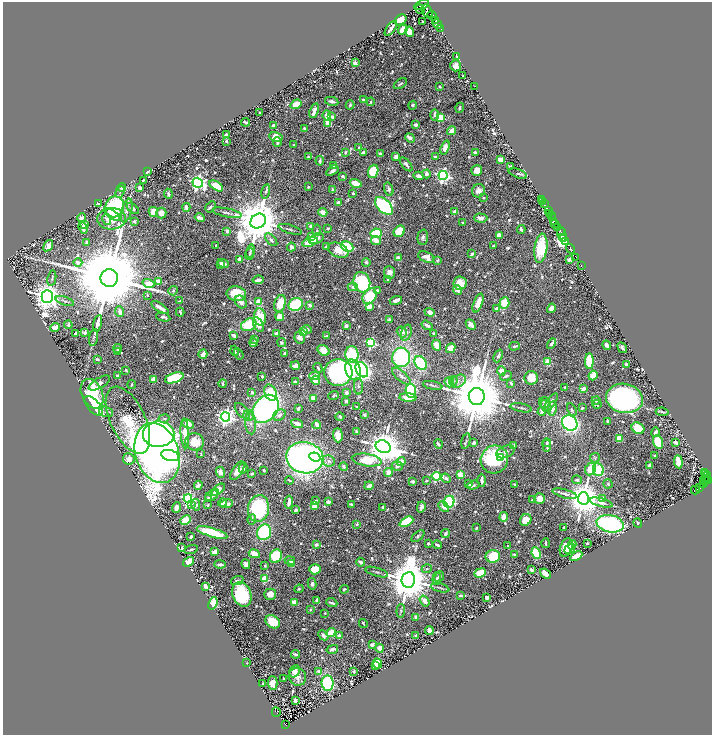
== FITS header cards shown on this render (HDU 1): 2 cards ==
NAXIS1  =                 1419
NAXIS2  =                 1465

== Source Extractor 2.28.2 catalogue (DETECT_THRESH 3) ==
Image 1419 x 1465 px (HDU 1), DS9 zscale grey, zoomed out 1/2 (1 PNG px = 2 x 2 image px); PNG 714 x 737 px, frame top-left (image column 2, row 1465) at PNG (3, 2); each listed source drawn as its Kron ellipse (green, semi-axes under 4 px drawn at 4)
Background 0.381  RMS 0.0083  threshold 0.025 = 3 sigma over >= 5 px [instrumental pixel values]
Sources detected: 1029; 45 cannot appear on this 1/2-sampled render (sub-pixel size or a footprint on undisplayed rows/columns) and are neither listed nor drawn; of the other 984, the 500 brightest by FLUX_AUTO listed and drawn (484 fainter detections omitted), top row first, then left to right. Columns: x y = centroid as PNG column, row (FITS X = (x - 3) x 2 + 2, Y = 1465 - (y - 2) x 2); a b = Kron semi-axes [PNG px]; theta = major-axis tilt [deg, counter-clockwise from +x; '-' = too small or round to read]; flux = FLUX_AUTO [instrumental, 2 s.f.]
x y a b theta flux
422 5 8 4 27 430
420 9 5 2 - 240
427 11 7 5 -61 880
432 16 5 3 - 370
400 20 6 4 34 46
436 20 4 2 - 380
423 22 3 2 - 4
437 24 5 2 - 520
391 28 9 2 54 9.4
441 29 2 1 - 42
403 30 5 4 - 25
409 32 5 4 - 25
457 57 4 2 - 7.6
355 63 3 2 - 34
456 66 5 5 - 10
463 76 2 2 - 3
400 84 7 3 34 3.3
440 86 3 3 - 2.9
475 86 2 1 - 22
363 100 4 3 - 5
332 101 7 3 -11 5.9
371 102 4 2 - 2.8
296 104 6 3 34 37
350 105 4 3 - 3.4
413 105 4 4 - 3.1
460 108 5 3 - 2.9
314 111 8 3 70 14
260 113 3 2 - 2.9
327 115 5 3 - 17
435 115 5 3 - 5
332 117 3 3 - 7.5
440 118 3 3 - 100
245 122 4 2 - 4.1
328 123 4 3 - 42
273 125 3 2 - 6.7
416 125 3 3 - 6.3
304 129 4 3 - 3.3
452 131 5 3 - 18
226 135 3 3 - 16
276 137 7 5 -11 33
410 138 5 4 - 7.3
226 141 3 2 - 3.4
277 142 5 3 - 6
294 145 2 2 - 2.9
359 148 3 3 - 2.8
445 148 7 4 71 18
345 152 4 3 - 3.6
364 153 4 3 - 13
475 153 3 2 - 7.5
380 154 3 2 - 8.1
396 156 4 3 - 13
308 157 2 2 - 3.3
436 157 4 2 - 7.9
501 160 4 3 - 22
320 161 5 2 - 4.7
406 164 8 4 -49 6
333 165 3 3 - 4.7
510 166 3 2 - 3.5
477 170 5 5 - 17
332 171 7 3 34 6.6
373 171 7 5 68 76
147 172 4 2 - 3.3
518 173 9 2 -20 3.1
426 174 4 3 - 8.5
443 175 4 4 - 540
343 176 4 2 - 6.2
419 176 5 3 - 11
143 180 2 2 - 3.2
198 183 5 5 - 650
356 183 6 3 -17 35
216 186 8 4 -32 46
122 187 4 3 - 13
308 187 2 2 - 5
139 188 3 3 - 9.7
332 189 4 2 - 3.7
389 189 7 4 -74 7.4
266 191 7 3 77 3.4
478 191 7 6 - 11
120 192 6 3 72 3
353 193 2 2 - 8.9
168 194 5 2 - 4.7
484 198 2 2 - 7.8
542 199 2 2 - 9.5
543 202 2 1 - 23
99 203 3 3 - 5.2
338 203 4 4 - 11
544 204 2 1 - 25
384 206 11 6 -45 330
115 207 10 9 - 250
186 207 4 3 - 12
210 207 6 4 56 4.1
133 209 7 4 -39 6.3
127 211 12 5 75 10
548 211 2 2 - 100
153 212 5 4 - 33
323 212 4 3 - 20
455 212 4 4 - 12
161 213 5 5 - 14
227 213 15 3 -12 5.9
112 214 9 3 -37 11
550 214 2 2 - 62
551 216 2 1 - 55
82 218 4 3 - 5.6
200 218 5 2 - 11
481 218 7 4 -2 11
552 218 2 2 - 110
107 219 6 3 -77 16
111 219 14 10 4 27
134 221 3 2 - 3.8
258 221 8 7 - 13000
554 221 3 2 - 110
462 222 2 2 - 2.7
555 224 3 2 - 110
85 225 3 3 - 16
310 226 3 2 - 6.5
558 227 2 1 - 11
83 228 6 3 -70 9.9
328 228 4 3 - 2.6
290 229 12 2 -17 3.7
521 229 4 2 - 4.9
317 230 6 3 82 3
227 231 2 2 - 13
399 231 6 5 - 69
560 231 2 2 - 170
376 233 5 5 - 73
562 234 7 4 -77 290
499 235 4 3 - 12
312 237 4 3 - 24
423 237 8 5 87 6.5
564 238 2 2 - 300
316 239 8 5 24 15
271 240 8 4 -47 5.6
376 240 5 3 - 20
566 241 4 2 - 350
87 242 4 2 - 2.8
310 242 8 4 16 50
216 245 3 2 - 2.9
48 246 6 4 54 10
493 246 2 2 - 2.6
291 247 4 3 - 11
326 247 3 2 - 5.4
347 247 6 5 - 160
541 248 15 6 82 84
571 249 5 2 - 470
338 250 11 7 -24 28
250 251 7 3 77 3.1
250 254 6 3 68 2.8
472 254 4 3 - 6.6
426 257 8 5 -22 15
576 257 2 2 - 62
398 258 4 3 - 11
239 259 3 3 - 16
570 259 3 3 - 11
437 260 4 2 - 3.3
78 262 4 4 - 7.2
366 262 4 3 - 5.6
223 263 6 3 -25 13
220 264 3 3 - 6.7
581 265 2 1 - 9.8
390 272 6 5 - 11
52 278 8 3 79 2.9
109 278 9 8 - 56000
258 280 5 2 - 12
388 280 4 3 - 2.8
158 281 3 2 - 40
362 282 10 8 -74 160
149 283 6 3 -16 27
460 283 7 6 - 25
353 287 5 4 - 5.5
377 290 4 3 - 4.2
458 290 5 3 - 14
173 291 5 4 - 4.1
236 294 10 7 -9 60
147 295 3 2 - 2.9
369 296 8 6 56 100
47 297 6 5 - 3200
396 300 6 3 17 13
65 301 9 3 -20 2.9
180 301 4 2 - 3.9
241 302 7 5 -52 9.1
258 302 3 3 - 61
478 303 10 4 70 24
504 303 6 4 70 55
280 304 9 5 75 48
296 304 7 6 - 130
310 305 2 2 - 15
369 306 4 3 - 22
160 308 10 3 -33 17
496 308 4 3 - 7.9
551 308 5 3 - 9.8
120 312 5 3 - 12
180 312 4 2 - 3
430 312 5 4 - 16
163 317 7 3 -13 7.8
260 317 8 6 -83 57
280 317 4 4 - 25
389 320 3 3 - 6.2
98 323 8 3 77 11
68 325 4 2 - 3.8
249 325 8 6 27 88
258 325 8 5 -63 14
427 325 6 3 -34 5.1
471 325 6 4 -49 12
346 326 4 3 - 7.3
55 328 5 4 - 18
307 329 5 4 - 6.2
304 332 4 4 - 14
402 332 6 5 - 10
75 333 3 2 - 3.9
85 333 4 3 - 3.7
276 333 3 2 - 7.8
406 333 8 5 71 5.8
433 333 2 2 - 3.3
234 336 4 3 - 12
326 336 3 2 - 3.3
93 338 9 4 77 3.7
300 338 6 5 - 11
255 339 4 3 - 4.5
254 343 4 3 - 5.9
281 343 5 4 - 3.5
371 343 4 4 - 220
552 344 5 3 - 9.1
437 345 6 4 -65 25
607 345 5 3 - 7.3
515 346 5 3 - 3.6
451 348 5 4 - 23
622 348 6 3 -59 5.3
118 349 5 3 - 9.5
324 350 6 5 - 24
234 351 5 2 - 5.2
117 352 3 2 - 3.1
284 353 3 2 - 5.1
203 354 4 3 - 26
239 354 6 3 -57 3
352 354 8 6 -81 150
498 356 7 4 65 6.6
401 357 10 9 - 230
97 359 3 2 - 4.3
589 361 8 4 90 94
548 362 3 3 - 67
421 363 7 5 -59 210
627 364 4 2 - 5
295 366 4 3 - 13
318 368 5 2 - 3.8
126 370 3 2 - 3.3
353 370 11 7 -70 55
362 370 8 5 -61 590
501 371 4 4 - 25
338 372 14 13 - 400
593 375 5 3 - 32
118 376 3 3 - 4.2
262 376 3 2 - 3.9
315 376 5 3 - 21
401 376 11 5 -41 8.6
506 376 6 3 26 3.8
174 378 9 5 18 160
531 378 7 6 - 36
153 379 3 3 - 28
316 380 4 4 - 59
453 381 5 4 - 2.6
458 381 8 6 37 8
296 382 4 3 - 7.3
449 382 5 3 - 26
99 383 12 5 30 12
223 383 4 2 - 3
511 383 3 2 - 4.7
132 385 4 2 - 2.8
433 385 10 3 -10 3.5
358 386 8 4 -89 6
565 387 3 2 - 3.1
583 389 4 3 - 11
411 391 7 5 -81 190
252 392 3 3 - 6
271 393 8 6 -63 59
346 393 3 3 - 8.3
92 394 15 10 -65 180
334 396 5 3 - 2.8
477 396 8 8 - 23000
408 397 8 3 -5 26
313 398 3 3 - 21
624 398 19 14 -12 710
346 401 3 2 - 5.2
596 401 4 3 - 3.9
551 402 10 4 55 11
545 403 5 5 - 4.4
597 404 4 3 - 3.5
94 406 12 6 -48 130
546 406 6 4 -56 4.6
357 407 3 2 - 3.2
298 408 4 2 - 4.5
521 408 11 2 -11 3.6
552 408 7 3 82 15
582 408 3 3 - 3.8
266 409 15 11 48 550
572 410 7 3 -63 2.9
242 411 10 5 -48 8.1
542 411 4 4 - 7.7
106 412 7 5 -17 3.8
662 412 6 2 -8 3.4
248 415 5 5 - 5.5
279 415 7 5 36 6.7
364 415 2 2 - 4.8
225 417 5 4 - 880
340 417 4 3 - 2.9
164 418 5 3 - 2.9
128 420 36 17 -64 84
608 421 4 3 - 5.3
250 423 11 5 -85 9.3
297 423 6 3 -20 18
570 423 8 7 - 570
188 424 6 4 -23 20
317 425 4 2 - 19
638 428 7 5 -35 54
356 432 3 3 - 3.4
655 432 5 3 - 6.8
185 433 15 4 -86 31
159 434 15 12 1 520
338 435 7 4 -87 18
619 439 4 3 - 43
466 441 8 3 77 2.6
195 442 9 8 - 35
658 442 7 4 -68 79
676 442 4 3 - 7.6
474 443 3 3 - 7.9
547 443 4 2 - 3.2
438 444 5 2 - 4.8
514 445 3 2 - 3.8
547 446 6 2 -84 4.9
383 447 8 6 -24 6100
506 452 9 6 23 8
157 453 31 21 -72 2700
201 454 3 2 - 2.6
170 455 9 5 -14 240
654 456 2 2 - 3
315 457 6 4 -21 40
305 458 18 15 -12 1100
501 458 4 3 - 45
595 458 5 4 - 3.4
129 459 6 5 - 18
494 459 14 13 - 190
367 460 15 6 -9 95
328 461 6 5 - 6.8
401 461 4 3 - 17
678 462 7 4 -84 40
650 465 3 3 - 21
397 466 5 4 - 7.1
344 467 4 3 - 4.4
243 468 5 4 - 5.8
590 469 6 5 - 37
598 469 6 5 - 81
264 470 2 2 - 5.2
237 471 10 5 57 20
220 472 5 4 - 10
388 472 4 4 - 15
704 472 3 1 - 12
252 474 4 2 - 3.2
706 474 2 2 - 74
460 475 3 3 - 57
436 476 4 4 - 200
706 477 5 2 - 100
446 478 5 3 - 4.9
289 480 4 2 - 2.9
482 480 6 2 -90 7.7
577 480 5 3 - 6.4
706 480 2 2 - 96
708 480 3 2 - 210
413 481 3 2 - 4.7
426 481 4 3 - 2.8
704 481 5 2 - 130
469 483 4 3 - 6.4
703 483 2 2 - 17
515 484 3 3 - 2.6
608 484 4 4 - 3.8
198 485 4 4 - 7.7
473 485 6 3 18 4.4
369 486 4 3 - 12
699 488 3 2 - 130
218 490 8 4 39 24
695 490 4 3 - 92
215 493 3 2 - 6.3
565 494 12 3 -15 8.1
212 496 7 5 32 6.8
188 498 4 4 - 390
208 498 3 3 - 4.9
539 498 5 5 - 22
583 498 6 5 - 5700
603 499 3 3 - 18
532 500 3 3 - 2.6
315 501 3 2 - 4
289 502 6 2 83 15
328 502 4 3 - 7.2
449 502 6 5 - 220
222 503 4 4 - 9.5
601 503 12 4 -14 9.3
191 504 3 3 - 10
226 504 6 4 9 14
351 504 4 2 - 4
196 505 6 3 -82 11
208 505 4 3 - 3.6
314 505 4 3 - 27
177 507 5 4 - 11
382 507 3 2 - 4.1
421 507 5 4 - 6.7
444 507 6 4 -48 15
258 508 13 10 81 180
296 510 3 3 - 4.4
503 517 5 3 - 15
252 519 5 3 - 4.5
186 520 5 4 - 43
526 520 6 5 - 27
406 522 7 4 27 110
638 523 5 4 - 2.9
357 524 4 3 - 3.6
610 524 14 8 -12 350
564 527 3 2 - 2.5
476 528 3 2 - 3.3
264 532 8 7 - 150
212 533 16 4 -16 110
445 534 4 3 - 5.8
418 536 8 3 43 3.8
191 537 3 2 - 5
428 543 3 2 - 2.9
546 543 5 2 - 2.7
587 543 2 2 - 14
316 545 4 3 - 5.7
437 545 4 2 - 5.3
572 545 5 3 - 7.4
508 546 3 2 - 3
566 547 9 6 69 39
182 548 2 2 - 7.7
191 549 7 2 16 2.8
570 549 6 4 32 9.6
215 552 4 3 - 23
536 553 6 4 -65 120
254 554 6 4 -26 18
515 555 3 3 - 4.2
276 556 7 5 63 120
493 556 7 6 - 120
576 556 7 3 30 37
290 560 5 4 - 4.9
188 562 6 4 35 30
360 562 4 3 - 6.1
220 564 5 2 - 5.2
246 564 5 4 - 6
292 564 3 3 - 22
265 565 2 2 - 3
315 569 5 5 - 40
427 569 5 4 - 2.8
531 570 3 2 - 7.8
377 572 12 3 -17 3.9
480 573 6 4 22 50
545 574 6 3 -38 14
439 576 5 3 - 5.3
265 579 3 3 - 91
437 579 6 3 85 4.7
237 580 6 3 19 3.7
408 580 8 6 83 10000
312 584 6 4 -77 5.5
205 586 4 3 - 11
440 588 9 2 -15 2.8
299 589 5 4 - 2.6
344 589 4 3 - 2.7
242 594 12 9 -69 180
270 594 6 5 - 17
460 596 4 2 - 4
486 597 3 3 - 10
317 600 3 3 - 13
424 601 6 4 -55 10
294 602 4 3 - 33
213 603 6 4 68 60
332 603 5 2 - 4.2
310 609 2 2 - 6.1
401 611 7 3 85 2.7
325 613 3 3 - 2.6
416 617 4 3 - 6.3
273 622 8 6 -35 43
363 623 4 2 - 2.8
429 631 4 3 - 19
331 633 5 4 - 50
323 635 5 4 - 7.2
339 636 4 3 - 8.6
416 636 3 2 - 4.1
372 645 3 2 - 9.8
380 648 4 3 - 11
332 649 6 3 14 9.1
295 654 4 2 - 5.8
246 663 2 1 - 5.7
378 663 5 4 - 29
376 666 3 3 - 13
295 671 6 5 - 14
318 671 4 3 - 3.1
354 671 2 2 - 12
297 677 9 8 - 12
284 679 3 2 - 2.7
262 683 2 2 - 4.1
273 683 7 5 -88 29
328 683 7 6 - 150
295 700 3 2 - 7.3
276 712 4 2 - 61
285 724 4 2 - 51
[484 fainter detections neither listed nor drawn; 45 sub-pixel or undisplayed-footprint detections neither listed nor drawn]